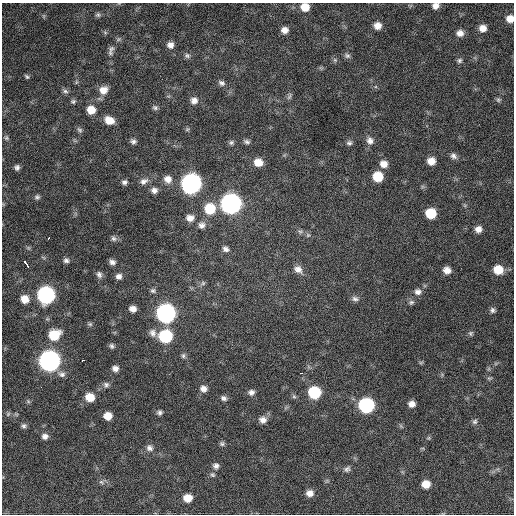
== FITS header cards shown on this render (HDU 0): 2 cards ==
NAXIS1  =                  512 / Axis length
NAXIS2  =                  512 / Axis length

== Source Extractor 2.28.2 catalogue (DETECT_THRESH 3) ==
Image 512 x 512 px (HDU 0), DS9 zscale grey, 1 PNG px = 1 image px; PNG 516 x 516 px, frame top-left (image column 1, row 512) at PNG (2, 3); no overlay
Background 644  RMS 19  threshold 56.7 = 3 sigma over >= 5 px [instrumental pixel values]
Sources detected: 121; all 121 listed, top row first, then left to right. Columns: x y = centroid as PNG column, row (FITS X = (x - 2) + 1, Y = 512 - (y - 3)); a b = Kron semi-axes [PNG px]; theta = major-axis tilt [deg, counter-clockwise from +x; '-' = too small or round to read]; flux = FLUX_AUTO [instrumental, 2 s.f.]
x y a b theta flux
436 6 7 6 - 7000
305 7 9 8 - 17000
98 15 7 6 - 2900
44 16 7 4 -71 1700
510 19 7 7 - 11000
377 26 8 8 - 10000
483 28 7 7 - 9200
285 30 8 7 - 8600
105 32 6 4 -20 1800
460 33 8 7 - 7800
170 45 8 7 - 7200
111 49 10 7 59 5000
187 56 8 7 - 3400
347 56 9 6 -19 3500
335 60 6 4 -45 2300
459 60 7 6 - 2900
27 77 6 4 -40 2200
76 82 6 4 71 1600
221 83 9 7 -31 4200
4 89 2 2 - 2500
103 90 10 9 - 13000
65 91 8 6 -16 3400
289 96 11 4 66 2800
194 100 8 8 - 7300
498 100 7 6 - 2300
73 101 6 5 - 2500
155 108 8 6 -4 3200
91 110 8 8 - 16000
109 120 10 7 -23 16000
187 129 6 5 - 2000
80 130 9 6 -50 3000
6 138 7 6 - 2600
133 141 8 6 -20 4000
370 141 10 9 - 6800
231 142 8 6 29 2900
247 142 8 6 -13 3400
349 143 7 6 - 3300
453 156 9 7 -37 4700
431 161 7 7 - 13000
258 162 9 8 - 15000
384 164 9 8 - 9900
17 167 6 6 - 4000
378 177 8 7 - 33000
168 179 10 9 - 9800
144 181 12 7 25 6400
124 182 7 6 - 3600
191 183 9 9 - 750000
154 190 8 7 - 5900
37 197 8 7 - 3200
231 204 10 9 - 770000
210 209 10 10 - 39000
431 213 8 7 - 37000
190 218 9 8 - 8700
202 225 9 9 - 6000
478 229 7 7 - 8200
300 232 6 6 - 2800
308 235 7 5 -44 2500
48 238 4 3 - 4300
114 239 8 6 -31 3600
226 249 8 6 -31 4700
43 257 6 4 -20 1600
66 260 7 6 - 3900
112 262 7 6 - 5200
26 264 8 3 -52 16000
298 269 11 9 -31 8700
447 270 7 6 - 9400
498 270 9 8 - 22000
99 274 9 7 -69 4500
119 276 8 7 - 5600
203 283 6 6 - 2600
153 291 8 6 -13 3300
418 292 9 9 - 6300
46 295 9 9 - 400000
25 299 8 8 - 15000
355 299 9 7 -15 4300
411 302 7 7 - 3100
133 309 7 6 - 7700
492 310 7 6 - 3300
166 313 9 9 - 610000
90 324 7 5 -1 2400
153 333 11 9 -69 6900
471 333 7 6 - 2500
54 335 10 9 - 38000
165 336 9 8 - 110000
112 346 7 6 - 3100
183 356 7 5 77 2800
83 360 3 2 - 4800
49 361 9 9 - 910000
421 362 6 4 19 1400
115 368 7 6 - 6200
301 373 3 2 - 6500
62 374 11 8 -16 5500
489 378 7 4 -1 1900
106 385 8 8 - 4200
41 387 3 2 - 1700
203 389 8 7 - 7100
251 392 8 7 - 5300
314 392 8 8 - 81000
294 396 7 5 -44 2400
90 397 8 8 - 20000
224 398 8 6 -25 3900
28 401 6 4 -47 1900
412 404 6 6 - 8000
366 405 9 8 - 230000
160 413 6 6 - 3300
8 414 7 4 46 2000
108 416 7 6 - 15000
263 420 9 8 - 7700
475 422 7 6 - 3100
24 426 8 6 12 3200
45 436 8 7 - 5700
428 438 6 5 - 1600
222 444 7 6 - 2700
149 448 9 8 - 5500
216 466 8 7 - 4600
347 469 9 7 24 4000
213 475 7 6 - 2600
101 482 8 5 -35 3200
426 484 8 7 - 15000
310 493 8 7 - 8700
188 498 7 7 - 16000
At the frame edge (FLAGS 8, measured only in part): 3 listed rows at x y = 436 6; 305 7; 510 19